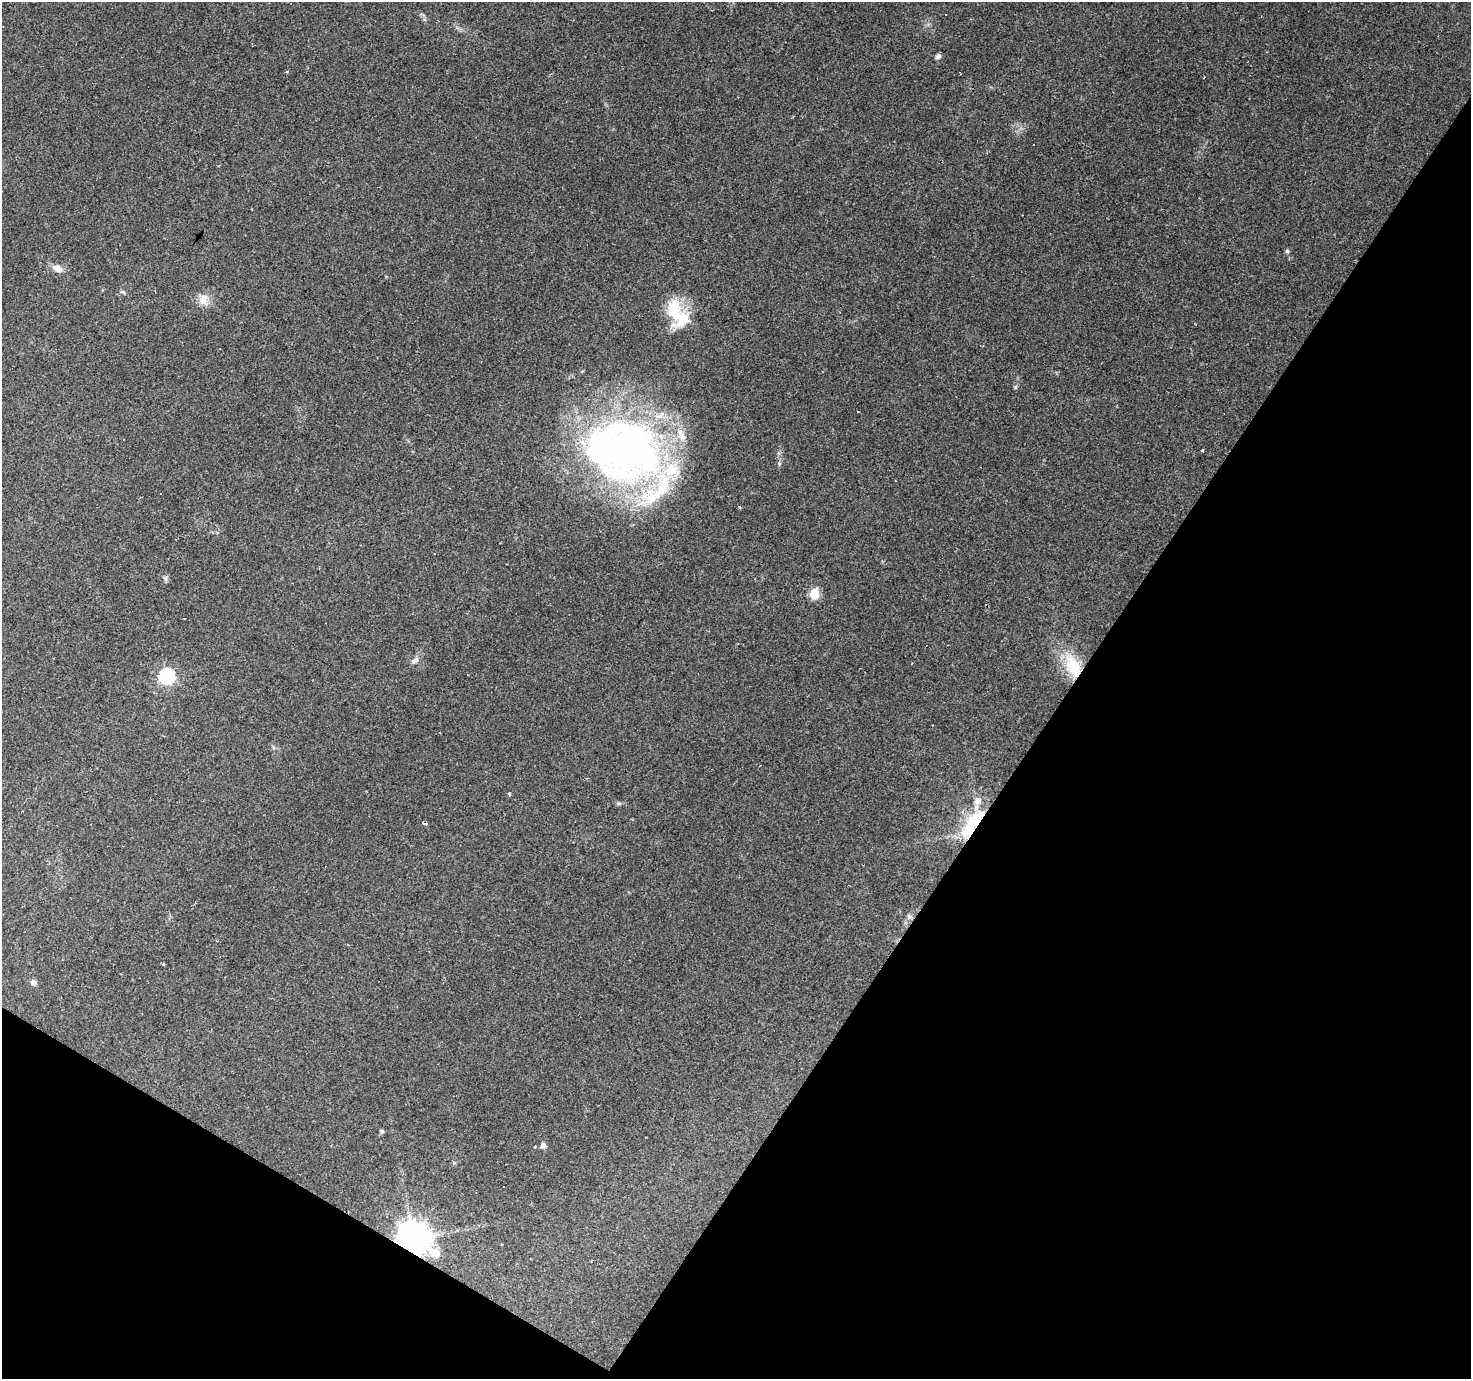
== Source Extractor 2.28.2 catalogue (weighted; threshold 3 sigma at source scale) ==
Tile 15 of 4 x 4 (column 3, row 4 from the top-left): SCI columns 2937-4405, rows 186-1562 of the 5875 x 5945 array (HDU 1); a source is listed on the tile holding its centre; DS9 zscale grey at full resolution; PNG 1473 x 1381 px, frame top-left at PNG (2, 2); no overlay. Shown black and unused: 33% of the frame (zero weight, under 2 of 3 exposures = <1% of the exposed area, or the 3 px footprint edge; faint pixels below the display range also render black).
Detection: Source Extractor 2.28.2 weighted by HDU 2 'WHT'; one run over the whole footprint, this tile lists its part. Background 0.0793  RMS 0.0058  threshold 0.0259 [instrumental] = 3 sigma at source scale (4.5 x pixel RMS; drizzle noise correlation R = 1.50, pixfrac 1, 0.0396/0.0396 arcsec/px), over >= 5 px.
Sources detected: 41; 2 inside a brighter object's white glare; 7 cosmic-ray / hot-pixel residue — not listed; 6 inside a brighter listed object's ellipse — not listed separately; the other 26 listed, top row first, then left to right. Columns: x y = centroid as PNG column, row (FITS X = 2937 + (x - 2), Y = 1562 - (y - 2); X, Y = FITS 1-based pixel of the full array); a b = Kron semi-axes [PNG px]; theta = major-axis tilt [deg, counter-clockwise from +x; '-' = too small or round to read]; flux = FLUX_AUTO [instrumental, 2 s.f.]
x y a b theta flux
945 15 3 2 - 0.73
938 56 7 6 - 1.6
1287 251 5 5 - 0.93
57 268 13 9 -24 4.5
123 292 9 4 -21 0.94
203 300 17 12 -89 6.1
674 310 31 18 -89 22
1015 387 5 5 - 0.85
1202 450 3 3 - 1
627 451 93 70 -33 290
739 507 3 3 - 0.99
814 594 6 5 - 29
414 661 12 6 33 2.4
1073 666 36 18 -66 23
167 676 7 7 - 120
509 794 4 3 - 1.1
618 803 8 4 -1 1
425 824 6 4 -18 1.2
973 824 38 13 56 39
909 916 8 5 -19 1.4
34 983 8 7 - 2
382 1131 5 5 - 1.1
543 1146 6 5 - 2.8
534 1147 3 3 - 4.3
504 1186 3 2 - 0.45
414 1239 12 9 -36 1200
Overlapping masked pixels (flux is a lower limit): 3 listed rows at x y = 1073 666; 973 824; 414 1239
Unlisted compact peaks at least as high as the median listed source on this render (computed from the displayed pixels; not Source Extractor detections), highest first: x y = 779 463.